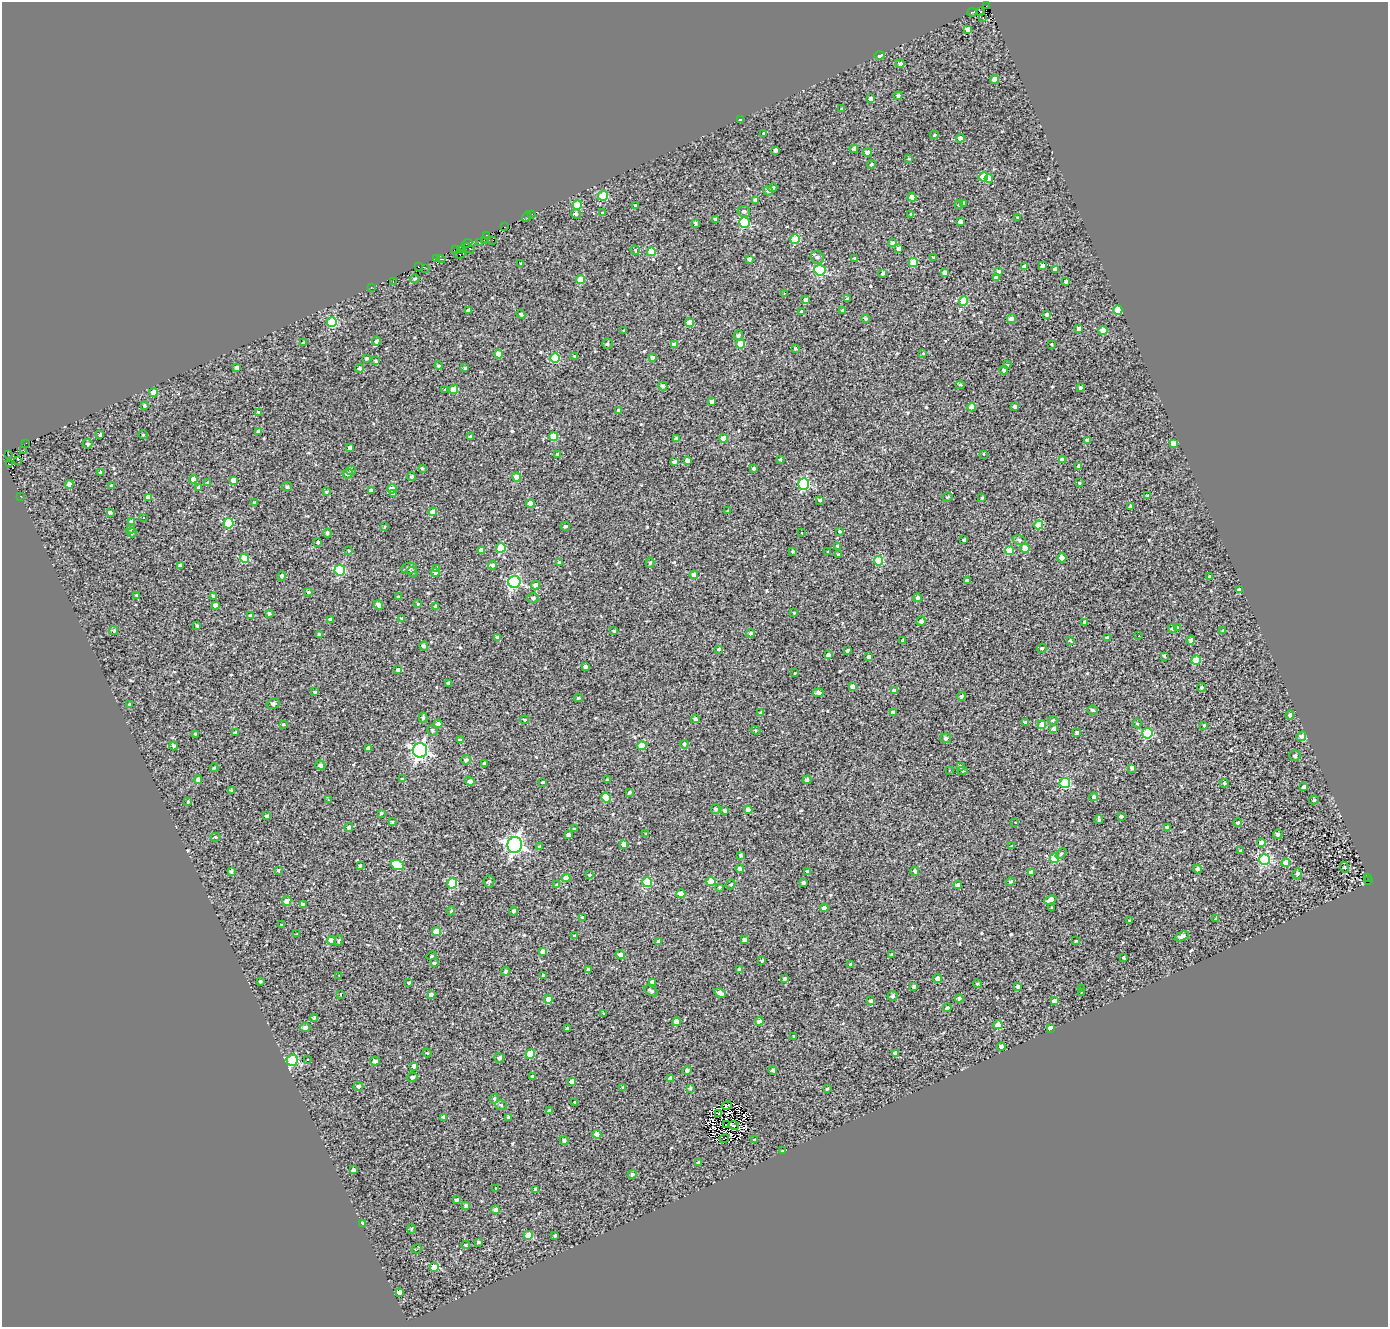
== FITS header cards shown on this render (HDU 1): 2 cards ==
NAXIS1  =                 1386
NAXIS2  =                 1325

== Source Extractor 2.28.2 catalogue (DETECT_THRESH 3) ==
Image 1386 x 1325 px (HDU 1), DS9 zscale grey, 1 PNG px = 1 image px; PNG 1390 x 1329 px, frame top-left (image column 1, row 1325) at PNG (2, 2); each listed source drawn as its Kron ellipse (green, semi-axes under 4 px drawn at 4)
Background 0.274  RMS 1.2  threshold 3.69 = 3 sigma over >= 5 px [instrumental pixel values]
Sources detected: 601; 4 with non-positive FLUX_AUTO (blend fragments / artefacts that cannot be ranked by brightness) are neither listed nor drawn; of the other 597, the 500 brightest by FLUX_AUTO listed and drawn (97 fainter detections omitted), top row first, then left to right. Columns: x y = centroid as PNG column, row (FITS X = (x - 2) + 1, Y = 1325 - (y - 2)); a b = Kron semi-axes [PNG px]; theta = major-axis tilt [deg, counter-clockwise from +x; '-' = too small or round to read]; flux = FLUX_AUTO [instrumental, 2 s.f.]
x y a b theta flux
986 6 3 2 - 150
980 11 3 2 - 130
972 12 4 3 - 2200
983 18 3 2 - 100
968 29 4 4 - 480
880 55 5 3 - 330
900 64 4 4 - 280
994 80 4 4 - 1200
898 96 4 4 - 150
871 99 4 3 - 450
841 108 4 3 - 90
740 119 3 3 - 130
764 133 4 3 - 160
934 135 4 4 - 95
960 138 4 4 - 700
854 149 4 3 - 180
775 150 4 3 - 220
867 152 4 4 - 500
909 159 4 3 - 110
871 164 4 4 - 130
983 177 4 4 - 2500
989 178 4 4 - 740
773 188 4 3 - 190
768 191 5 4 - 130
603 196 5 5 - 3600
912 197 4 4 - 960
755 200 4 4 - 240
963 203 3 3 - 170
959 204 5 4 - 110
577 205 5 4 - 2900
636 206 3 3 - 190
744 211 6 5 - 250
603 213 4 3 - 170
532 214 2 2 - 120
576 214 5 4 - 190
911 215 3 3 - 170
527 217 5 2 - 140
1017 218 4 3 - 180
715 219 3 3 - 98
744 222 5 5 - 6500
960 222 4 4 - 580
696 223 4 3 - 130
505 227 3 2 - 200
486 235 2 2 - 88
795 239 5 4 - 3400
484 240 3 2 - 120
493 240 2 2 - 560
479 242 3 2 - 200
467 243 5 2 - 320
892 243 4 4 - 220
469 248 6 2 -38 150
456 249 4 2 - 91
899 249 4 4 - 440
461 250 3 2 - 110
635 250 5 4 - 110
651 252 4 4 - 2100
460 254 5 3 - 1100
817 257 7 6 - 240
855 258 3 3 - 140
934 258 3 3 - 130
436 259 3 2 - 340
441 259 4 3 - 310
749 259 4 3 - 250
913 262 4 4 - 1700
521 263 3 3 - 120
1043 266 4 4 - 330
418 267 3 2 - 91
1024 267 4 4 - 680
426 268 3 2 - 130
1055 269 4 4 - 450
820 270 6 5 - 7000
999 271 4 3 - 180
883 273 3 3 - 180
945 273 4 4 - 550
996 277 4 4 - 310
415 279 5 4 - 130
581 280 4 4 - 2300
393 281 2 2 - 530
1066 281 4 3 - 180
371 287 3 2 - 230
784 293 3 2 - 95
847 299 3 3 - 160
806 300 4 3 - 310
964 301 5 4 - 2800
469 310 4 4 - 500
842 310 3 3 - 110
1118 310 4 4 - 2600
802 312 4 4 - 190
521 314 5 4 - 150
1047 315 3 3 - 230
866 319 4 4 - 140
1011 319 4 4 - 330
332 322 5 5 - 4800
689 323 4 4 - 1000
1079 329 4 4 - 520
624 330 3 3 - 400
1103 331 4 4 - 1600
738 335 5 4 - 200
376 341 4 4 - 280
303 343 4 4 - 150
607 344 5 5 - 180
674 344 4 4 - 650
740 344 4 4 - 1700
1052 344 3 3 - 100
796 349 4 3 - 140
923 353 4 3 - 89
499 354 4 4 - 1100
575 356 4 3 - 140
652 357 4 4 - 220
367 358 3 3 - 130
555 358 5 5 - 3700
375 361 4 4 - 150
1007 365 3 3 - 420
438 366 4 4 - 140
237 367 3 3 - 200
359 368 4 3 - 140
465 368 3 3 - 110
1004 370 4 3 - 300
960 385 4 3 - 130
663 386 5 4 - 180
1080 388 3 3 - 140
453 389 4 4 - 1300
445 390 4 3 - 560
154 392 4 4 - 1400
712 401 4 3 - 270
144 406 3 3 - 140
1015 406 4 3 - 210
972 407 4 4 - 740
619 410 4 3 - 240
259 412 4 3 - 150
258 431 4 3 - 170
100 435 3 3 - 190
143 435 4 4 - 90
470 437 4 3 - 170
554 437 4 4 - 1800
676 438 4 3 - 180
723 438 4 4 - 790
1088 440 4 3 - 350
26 443 2 2 - 150
1173 443 4 4 - 890
88 444 5 5 - 200
350 447 4 3 - 240
23 450 3 2 - 130
8 454 3 2 - 150
983 454 3 2 - 100
558 455 4 4 - 160
780 459 4 3 - 91
18 460 3 2 - 320
1062 460 4 4 - 440
687 461 4 4 - 530
674 462 4 3 - 210
9 464 4 3 - 440
1079 466 4 3 - 210
422 468 3 3 - 120
754 469 3 3 - 150
351 471 5 4 - 120
100 473 4 3 - 220
347 474 5 4 - 270
411 476 4 4 - 130
517 477 4 4 - 850
193 479 4 4 - 700
234 480 4 4 - 710
208 482 4 3 - 160
1079 483 3 3 - 93
69 484 4 4 - 660
804 484 6 5 - 9400
111 485 3 3 - 130
198 487 4 3 - 140
287 487 5 4 - 140
392 489 5 4 - 720
371 490 3 3 - 240
326 492 4 3 - 92
393 493 4 4 - 220
21 496 3 2 - 170
1148 496 3 3 - 120
149 497 4 4 - 940
947 497 5 4 - 96
982 498 3 2 - 92
820 500 3 3 - 150
255 503 3 3 - 180
530 504 4 4 - 1200
1131 507 3 3 - 210
728 511 3 3 - 130
110 512 3 3 - 140
433 512 4 4 - 870
143 518 3 2 - 85
132 522 4 4 - 520
229 523 5 5 - 4600
1039 525 4 4 - 1900
565 526 4 4 - 150
384 527 3 3 - 84
131 529 4 3 - 85
840 532 3 3 - 110
132 533 5 4 - 95
327 533 4 4 - 160
802 533 3 2 - 130
964 540 3 3 - 140
1019 540 6 4 -15 140
318 542 3 3 - 150
838 546 3 3 - 130
501 548 5 4 - 3400
1025 548 4 4 - 1200
481 550 4 4 - 430
349 551 4 4 - 87
793 551 3 3 - 110
1009 551 4 4 - 1900
828 552 3 2 - 84
839 555 3 3 - 140
244 558 4 4 - 2700
1062 558 4 4 - 1600
878 561 5 4 - 3300
559 562 4 3 - 100
650 563 5 4 - 160
180 565 4 3 - 250
493 565 4 4 - 250
409 568 8 5 9 170
436 569 4 4 - 550
340 570 5 5 - 5800
412 572 5 4 - 140
435 573 4 4 - 330
694 575 4 4 - 640
282 576 5 4 - 190
1210 576 3 3 - 130
967 581 4 3 - 230
514 582 6 6 - 13000
535 585 4 4 - 520
1239 590 4 3 - 210
308 592 4 3 - 110
136 595 3 3 - 94
214 596 3 3 - 190
399 597 3 3 - 150
533 598 6 5 - 240
917 598 4 4 - 210
418 604 3 3 - 120
215 605 4 4 - 340
378 605 5 3 - 300
436 607 4 4 - 490
269 613 4 3 - 140
794 613 3 3 - 89
251 616 4 4 - 250
330 619 4 3 - 270
402 619 3 3 - 160
921 621 5 4 - 240
1085 623 4 3 - 300
197 626 3 3 - 130
1178 628 3 3 - 100
1172 629 4 4 - 180
114 630 4 4 - 150
614 631 3 3 - 150
1223 631 3 2 - 95
751 633 4 4 - 190
319 634 3 3 - 180
1139 636 3 3 - 97
497 637 4 3 - 180
1107 638 3 3 - 160
903 640 3 3 - 140
1191 640 4 4 - 280
1070 641 4 3 - 99
424 646 5 4 - 180
1042 648 5 4 - 160
718 649 3 3 - 160
847 651 3 3 - 160
828 655 4 4 - 230
1164 656 3 3 - 130
869 657 3 3 - 250
1196 660 5 4 - 2400
585 667 4 3 - 230
398 670 4 4 - 330
795 673 3 3 - 270
449 683 4 3 - 220
853 687 4 4 - 550
1201 687 4 4 - 160
894 691 4 4 - 520
315 692 3 3 - 110
818 693 5 4 - 290
961 696 5 4 - 190
578 698 4 3 - 130
129 704 4 3 - 88
273 704 6 5 - 150
1093 710 5 4 - 180
893 712 4 4 - 390
760 713 4 4 - 97
1290 715 4 4 - 200
423 718 5 4 - 180
695 719 4 3 - 210
525 720 4 3 - 110
1053 720 5 4 - 130
1025 722 4 3 - 150
283 724 4 3 - 87
438 724 4 4 - 460
1137 724 4 4 - 99
1042 725 4 4 - 1700
1204 725 3 3 - 96
1054 729 4 3 - 270
432 730 5 5 - 160
756 730 5 4 - 110
236 732 3 3 - 130
1077 732 3 3 - 220
1147 733 5 5 - 5000
195 734 3 3 - 100
1301 736 5 4 - 270
946 738 5 5 - 240
460 740 4 3 - 140
684 744 4 3 - 140
173 746 4 3 - 190
642 746 4 4 - 2100
368 748 4 4 - 350
420 750 7 7 - 28000
1295 756 5 5 - 170
466 760 5 4 - 260
484 763 4 3 - 170
320 765 5 4 - 250
960 766 3 3 - 100
214 768 4 3 - 130
1132 768 4 4 - 240
949 770 3 2 - 110
963 771 5 4 - 110
402 779 3 3 - 87
198 780 4 4 - 290
608 780 3 3 - 190
807 780 4 4 - 200
470 781 5 4 - 280
543 782 3 3 - 110
1065 783 5 5 - 6500
1224 783 5 4 - 100
1304 787 4 3 - 220
231 790 4 4 - 110
629 792 3 3 - 520
1094 797 4 3 - 230
606 798 5 4 - 1800
328 800 3 2 - 130
1314 800 4 4 - 150
188 802 4 3 - 100
716 809 5 4 - 190
725 810 4 3 - 160
748 810 4 4 - 780
381 813 3 3 - 98
267 816 3 3 - 170
1121 816 3 3 - 140
1099 819 5 3 - 160
392 822 4 3 - 110
1015 822 3 2 - 130
1238 823 4 4 - 180
349 827 4 4 - 190
1167 828 4 3 - 250
575 829 4 3 - 110
646 834 3 3 - 98
1278 834 5 4 - 260
568 835 4 3 - 290
215 837 5 4 - 90
1261 843 4 4 - 840
624 844 4 4 - 710
515 845 8 7 - 32000
540 846 3 3 - 160
1012 846 3 3 - 90
1241 851 4 3 - 240
1061 854 6 4 44 150
740 855 3 3 - 150
1055 858 5 4 - 3200
1264 859 5 5 - 9100
1286 863 4 4 - 1300
397 865 7 4 -21 3800
360 866 3 3 - 140
1344 867 6 3 -70 110
740 868 4 4 - 200
1197 869 4 4 - 220
278 870 4 4 - 110
231 871 4 3 - 180
915 871 4 3 - 210
807 872 3 3 - 180
1031 873 4 4 - 440
1297 874 5 4 - 190
589 875 4 3 - 110
1367 877 2 2 - 1400
566 878 4 4 - 550
711 881 4 4 - 2700
1010 881 4 4 - 180
1368 881 2 2 - 100
489 882 6 5 - 160
647 882 5 5 - 4500
804 882 3 3 - 140
452 883 5 5 - 4700
731 884 5 4 - 130
557 885 4 3 - 150
958 885 4 4 - 540
719 887 3 2 - 93
681 894 4 4 - 1200
1050 900 6 4 25 530
287 901 5 4 - 880
303 904 4 3 - 270
824 908 4 4 - 730
1052 908 3 3 - 100
451 911 4 3 - 93
513 911 5 4 - 170
582 917 3 3 - 88
1216 918 3 3 - 110
1130 921 3 3 - 120
282 925 3 3 - 110
436 932 4 4 - 2100
297 934 3 3 - 220
575 936 4 3 - 190
1182 936 7 4 25 360
744 939 3 3 - 190
331 940 4 4 - 1100
339 940 5 3 - 110
1076 941 3 3 - 89
659 942 3 3 - 160
543 952 4 4 - 510
620 955 5 4 - 470
892 955 3 3 - 140
432 956 5 3 - 120
1123 958 3 3 - 140
762 961 3 3 - 130
434 963 3 3 - 130
850 965 4 3 - 170
588 969 3 3 - 160
739 969 4 3 - 290
505 971 5 4 - 180
339 975 3 2 - 89
544 975 4 3 - 230
785 978 4 3 - 170
937 978 4 4 - 200
260 981 3 3 - 140
652 982 4 4 - 410
409 983 4 3 - 120
977 984 4 4 - 110
914 986 3 3 - 140
1017 986 3 3 - 220
1082 989 3 2 - 150
651 991 8 4 -29 200
1081 992 3 3 - 130
720 993 6 4 -28 530
341 994 3 3 - 230
431 994 4 3 - 190
893 996 5 5 - 180
548 999 4 4 - 560
959 999 4 4 - 240
871 1001 4 3 - 210
1054 1001 4 4 - 530
947 1008 4 4 - 270
604 1014 3 3 - 110
314 1018 4 4 - 110
759 1021 4 4 - 320
676 1022 4 4 - 1400
998 1025 4 4 - 1300
305 1028 5 4 - 300
1051 1028 4 4 - 920
567 1029 3 3 - 150
794 1036 3 3 - 120
1001 1047 4 4 - 350
427 1053 5 4 - 110
895 1053 4 4 - 230
530 1054 5 4 - 2900
499 1058 5 5 - 240
307 1059 3 3 - 160
292 1060 6 5 - 6600
375 1061 4 4 - 230
414 1066 4 3 - 300
687 1070 4 4 - 200
773 1070 4 4 - 140
533 1076 3 3 - 180
412 1077 5 4 - 200
670 1079 4 4 - 440
572 1082 4 4 - 810
358 1086 5 4 - 220
623 1087 3 3 - 140
690 1088 4 4 - 140
827 1089 3 3 - 130
494 1098 5 4 - 160
575 1102 3 3 - 110
501 1105 6 4 -20 170
727 1106 5 3 - 270
550 1111 4 4 - 510
719 1113 3 2 - 99
443 1117 4 3 - 220
508 1117 4 3 - 160
727 1125 2 2 - 91
733 1125 5 2 - 100
597 1134 4 4 - 930
724 1139 5 2 - 86
564 1140 4 4 - 220
755 1140 4 3 - 240
782 1151 3 3 - 85
698 1162 4 3 - 140
353 1170 3 3 - 220
632 1174 4 4 - 180
496 1188 3 3 - 190
536 1190 4 3 - 310
456 1200 3 3 - 180
466 1205 4 3 - 200
496 1210 4 4 - 400
362 1223 3 3 - 210
412 1229 5 3 - 84
528 1235 4 4 - 1800
555 1235 3 3 - 150
479 1242 3 3 - 110
466 1245 4 3 - 130
417 1249 5 4 - 110
434 1267 4 4 - 1900
399 1292 4 4 - 370
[97 fainter detections neither listed nor drawn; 4 non-positive-flux detections neither listed nor drawn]